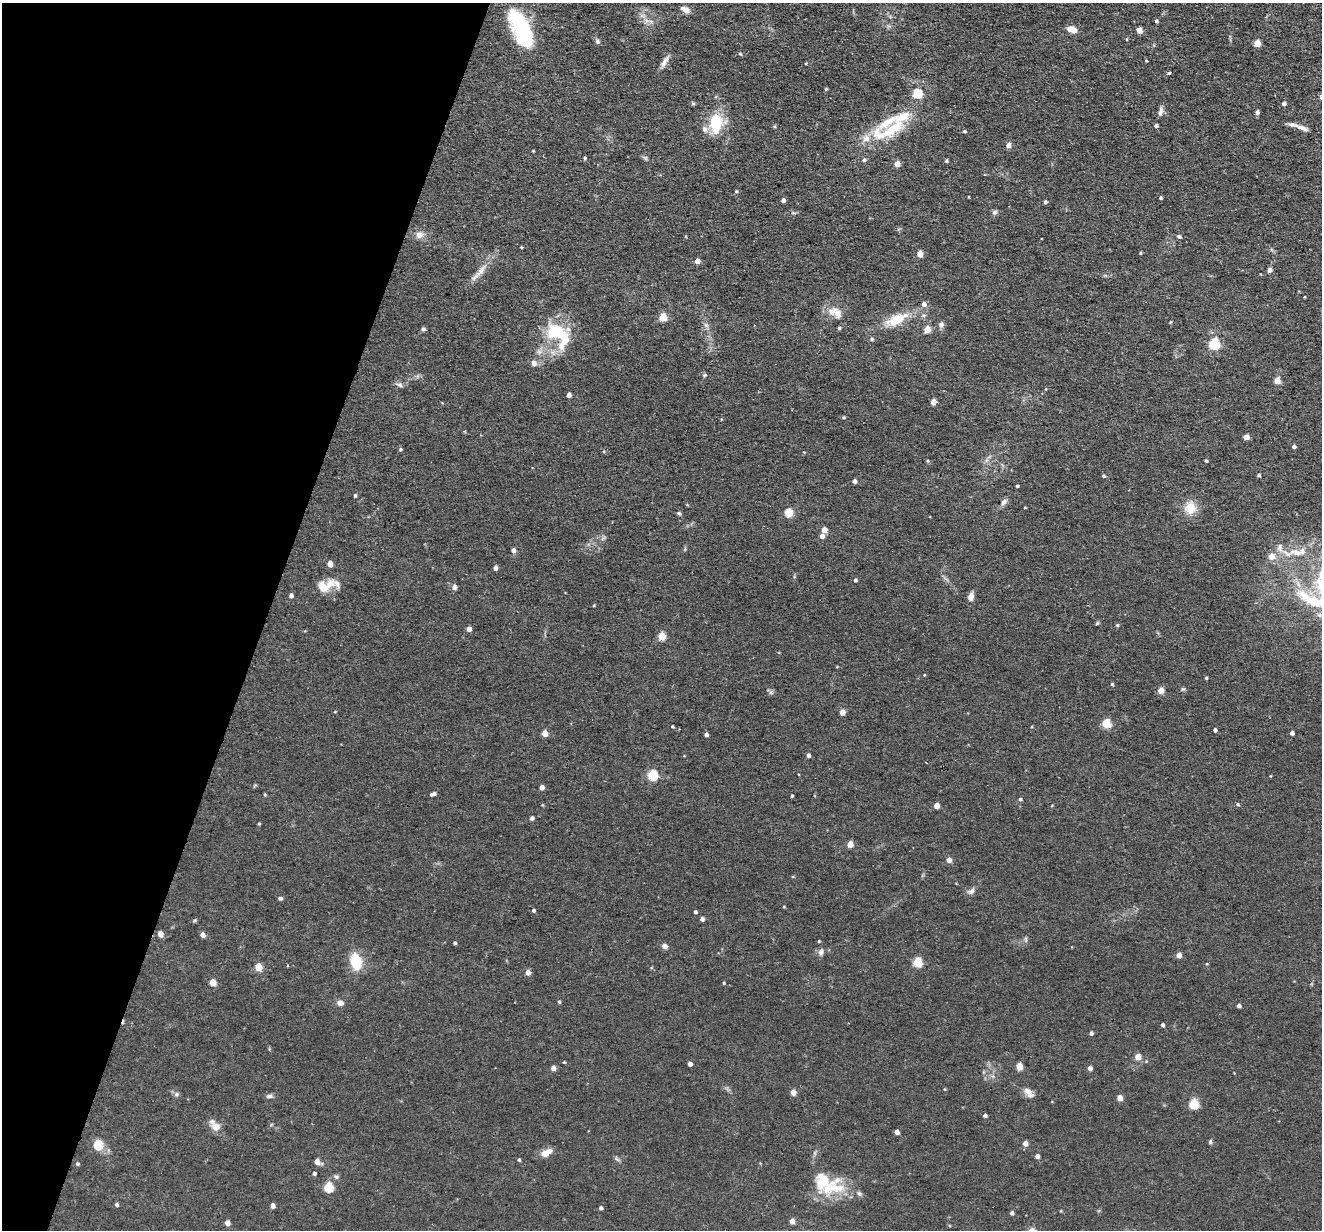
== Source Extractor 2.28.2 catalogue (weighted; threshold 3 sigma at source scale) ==
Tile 9 of 4 x 4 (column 1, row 3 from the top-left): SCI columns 1-1320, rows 1356-2583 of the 5278 x 5295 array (HDU 1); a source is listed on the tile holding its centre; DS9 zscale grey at full resolution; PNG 1324 x 1232 px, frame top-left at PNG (2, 3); no overlay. Shown black and unused: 20% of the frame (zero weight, under 2 of 3 exposures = <1% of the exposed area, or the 3 px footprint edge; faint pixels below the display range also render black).
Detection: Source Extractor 2.28.2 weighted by HDU 2 'WHT'; one run over the whole footprint, this tile lists its part. Background 0.0571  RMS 0.0069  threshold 0.031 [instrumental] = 3 sigma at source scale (4.5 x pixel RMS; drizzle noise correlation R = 1.50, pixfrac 1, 0.05/0.05 arcsec/px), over >= 5 px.
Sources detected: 194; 14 inside a brighter listed object's ellipse — not listed separately; the other 180 listed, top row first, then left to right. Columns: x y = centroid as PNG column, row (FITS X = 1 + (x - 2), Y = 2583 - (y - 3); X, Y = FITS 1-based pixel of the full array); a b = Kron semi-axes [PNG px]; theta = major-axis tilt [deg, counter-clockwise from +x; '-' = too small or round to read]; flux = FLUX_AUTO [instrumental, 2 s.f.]
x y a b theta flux
685 10 11 6 -32 4
1156 21 4 3 - 1.2
1072 29 10 6 -20 8.1
522 30 42 16 -62 63
1139 30 5 5 - 4.4
597 41 7 6 - 1.6
1257 43 5 4 - 14
740 54 5 4 - 0.77
1146 61 3 3 - 0.61
664 62 20 5 61 4
1169 73 4 3 - 2.1
826 89 4 4 - 0.76
917 93 5 5 - 39
1284 103 4 4 - 2.3
1161 111 13 5 80 2.6
1257 112 5 4 - 1.9
716 123 21 13 -89 27
774 126 5 3 - 0.73
1156 126 4 3 - 1.7
1302 128 20 5 -20 4.1
892 129 36 13 33 27
964 131 4 3 - 0.95
1008 145 5 5 - 4.1
533 151 3 3 - 0.52
585 158 5 4 - 0.96
645 158 9 4 -30 1.3
864 160 5 4 - 1.3
946 161 4 4 - 1
897 164 4 4 - 7.5
736 191 5 4 - 0.92
1160 198 4 4 - 0.94
783 200 4 4 - 2.8
1045 202 4 4 - 1.2
994 212 7 6 - 1.7
419 235 10 9 - 4.6
1179 236 5 4 - 1.6
521 247 3 3 - 0.58
1140 253 4 3 - 0.66
920 254 4 4 - 9.3
697 261 4 4 - 4.9
1269 270 4 4 - 3.8
480 271 19 7 53 6.4
1304 297 3 2 - 0.48
924 304 5 5 - 3.4
837 313 16 11 -74 6.4
663 317 5 5 - 20
896 320 31 13 26 17
941 324 7 6 - 2.5
706 325 7 4 -19 1.4
423 329 6 5 - 1.3
927 329 5 4 - 12
556 331 27 19 -13 30
872 339 5 4 - 0.96
1214 344 5 5 - 62
534 363 8 7 - 2.8
704 375 5 5 - 0.93
1277 381 5 4 - 12
400 385 9 6 -19 2.2
1046 389 4 3 - 0.53
569 395 4 4 - 3.1
933 402 4 4 - 6.1
843 417 4 3 - 0.83
1246 437 6 5 - 3
1294 447 4 3 - 1.8
400 449 5 4 - 0.97
1206 461 4 3 - 0.87
532 467 3 2 - 0.56
1259 475 3 3 - 1.3
1104 476 4 4 - 1.1
854 481 4 4 - 2.2
1017 486 3 3 - 1
355 495 5 4 - 0.98
1004 502 9 6 50 2.7
1025 507 4 2 - 0.49
1190 508 17 15 -88 10
789 512 5 5 - 25
679 513 5 5 - 1.1
824 530 4 4 - 6
822 536 5 5 - 3.3
1280 547 13 8 -87 3.8
513 550 5 4 - 3.3
1297 553 13 9 -27 5.7
1272 556 6 6 - 6.5
330 564 5 4 - 6.4
495 568 4 4 - 3.3
855 580 5 4 - 1.1
337 584 15 9 -42 4.1
322 587 16 12 -55 8
454 587 5 5 - 3.5
291 595 4 4 - 2.1
971 596 9 6 79 4.3
1097 623 5 4 - 0.75
1117 625 5 4 - 0.88
469 629 4 4 - 4.7
662 636 5 4 - 19
924 675 4 2 - 0.45
1206 678 3 3 - 0.82
1112 684 4 3 - 1
1183 689 6 3 17 0.89
1161 690 4 4 - 8.1
771 692 7 4 72 1.2
842 712 4 4 - 6
1106 723 5 5 - 27
672 726 3 3 - 0.81
1215 730 4 3 - 1.7
545 733 4 4 - 8.5
1292 733 4 4 - 2.4
706 735 4 3 - 2.1
808 755 4 4 - 2.2
653 775 5 5 - 43
542 787 4 4 - 3.4
265 794 4 3 - 0.77
433 794 7 4 17 2.2
792 796 4 3 - 0.93
1020 799 4 4 - 1.2
1238 804 5 4 - 0.91
937 806 4 4 - 5.6
532 818 4 4 - 2
259 823 4 3 - 0.74
850 844 5 4 - 7.8
949 860 4 4 - 5.5
971 891 10 7 22 2.5
280 898 6 5 - 1.1
533 910 4 4 - 1.2
695 912 3 3 - 1.3
702 919 4 4 - 2.3
194 921 5 4 - 0.91
160 934 5 4 - 5.3
203 935 4 4 - 4
1026 939 7 4 -72 1.1
819 941 4 3 - 0.58
455 943 4 3 - 1.1
665 946 6 6 - 2.9
821 952 9 6 85 2.4
1179 955 4 4 - 5.9
356 961 16 10 -78 22
917 962 5 5 - 35
287 966 3 3 - 0.78
258 967 5 5 - 15
528 972 5 4 - 4.6
213 982 5 4 - 10
724 983 3 3 - 0.76
559 1002 4 3 - 0.97
340 1003 8 6 -15 3.4
1239 1006 4 3 - 2.3
1163 1025 4 4 - 1.6
1091 1033 4 4 - 1.8
1138 1057 4 4 - 9.3
690 1064 4 4 - 3.1
1019 1066 5 4 - 13
553 1068 4 4 - 3.6
1090 1068 4 4 - 3.4
1027 1091 13 9 -44 4.3
793 1092 5 4 - 5.9
176 1094 7 6 - 1.7
269 1096 9 5 1 1.9
1120 1098 4 4 - 7.3
1194 1104 5 5 - 39
985 1115 4 4 - 1.7
216 1127 13 11 -30 6
897 1132 4 4 - 3.5
1210 1142 5 5 - 1.1
1025 1143 5 4 - 4.2
98 1144 12 10 82 10
546 1153 13 7 31 6.9
1037 1156 4 4 - 2.9
519 1160 4 4 - 0.99
317 1162 5 4 - 5.9
77 1164 4 4 - 1.1
314 1173 4 4 - 1.4
336 1177 6 6 - 1.6
823 1181 35 28 -24 29
328 1187 5 5 - 33
859 1194 7 5 -67 1.5
117 1205 5 4 - 1.4
273 1205 4 4 - 3.6
601 1208 4 4 - 1.3
1012 1213 4 4 - 1.8
792 1221 4 4 - 4.9
227 1223 5 4 - 4.2